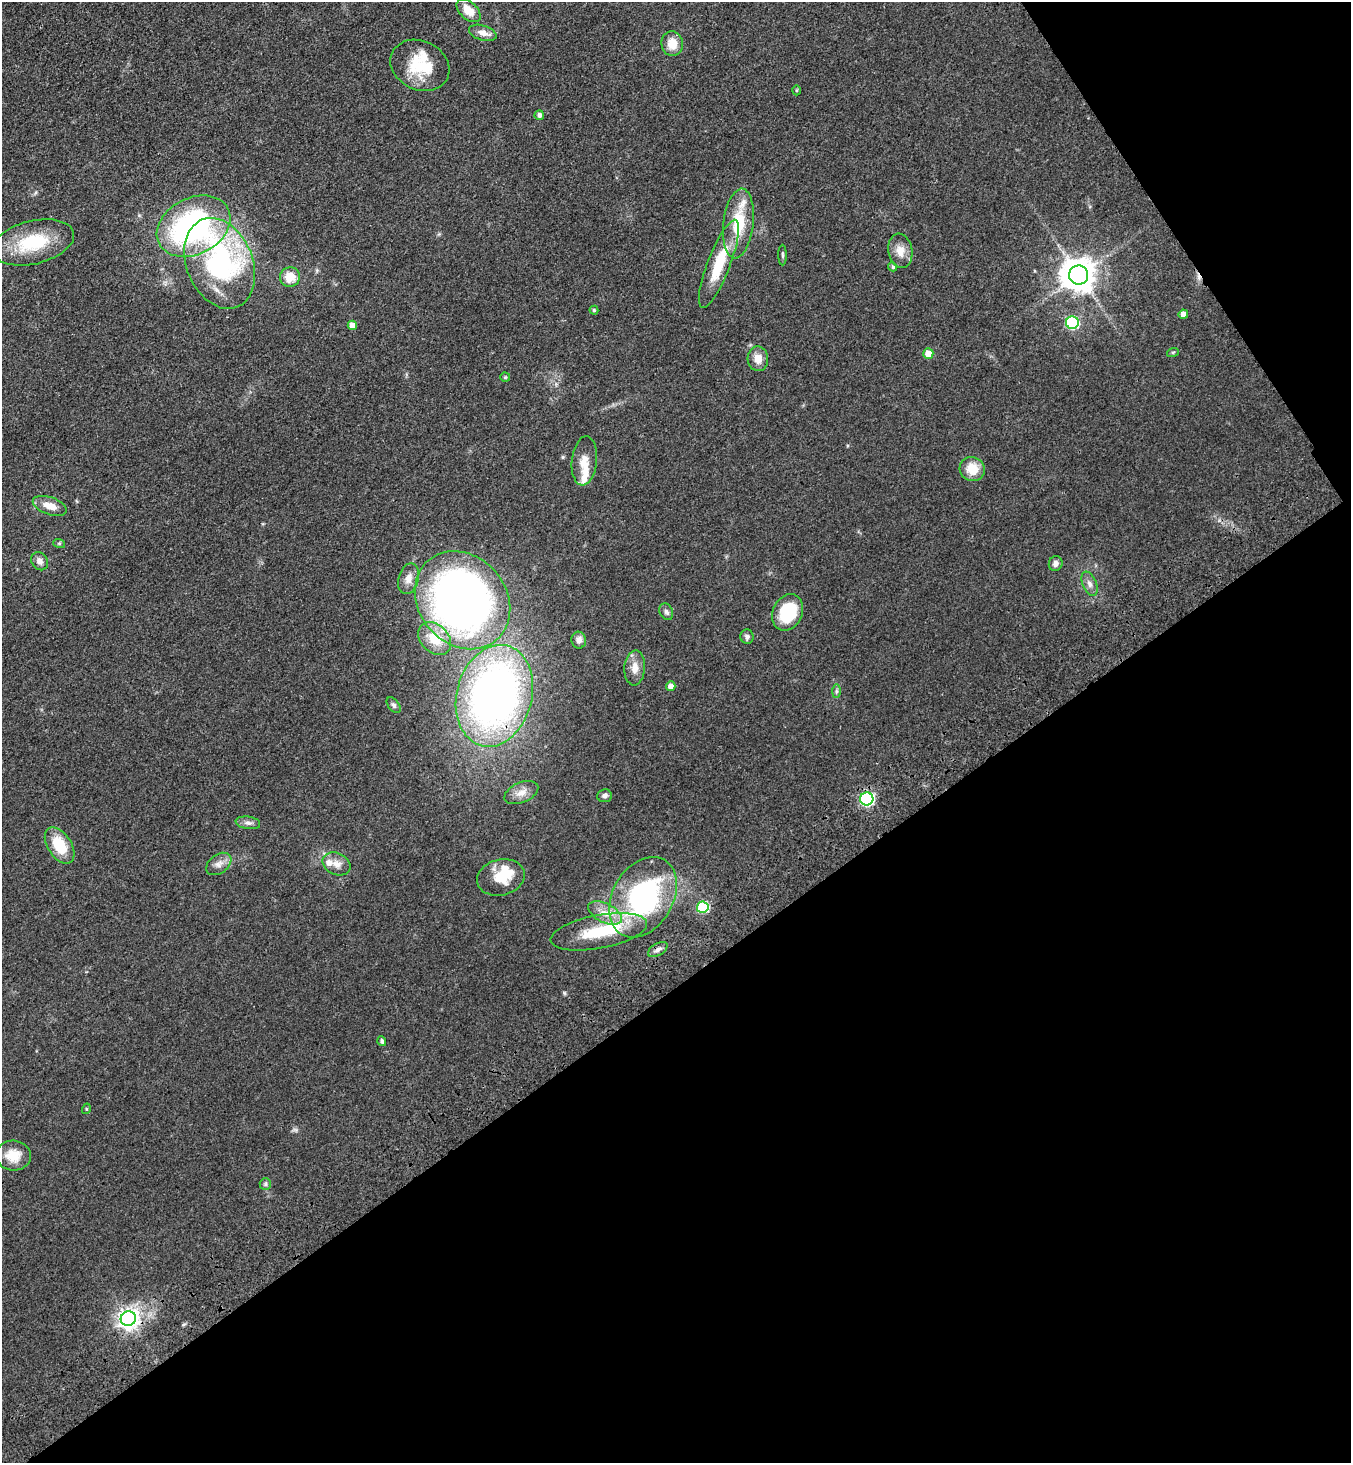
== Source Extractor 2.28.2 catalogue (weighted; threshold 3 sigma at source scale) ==
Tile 12 of 4 x 4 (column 4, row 3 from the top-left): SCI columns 4418-5766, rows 1563-3023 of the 6001 x 6046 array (HDU 1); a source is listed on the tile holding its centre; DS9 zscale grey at full resolution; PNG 1353 x 1465 px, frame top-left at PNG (2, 2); each listed source drawn as its Kron ellipse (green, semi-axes under 4 px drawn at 4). Shown black and unused: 37% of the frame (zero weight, under 3 of 4 exposures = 6% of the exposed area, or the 3 px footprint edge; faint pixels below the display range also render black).
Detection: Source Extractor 2.28.2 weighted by HDU 2 'WHT'; one run over the whole footprint, this tile lists its part. Background 0.0589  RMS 0.006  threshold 0.0272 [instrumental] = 3 sigma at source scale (4.5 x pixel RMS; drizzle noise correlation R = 1.50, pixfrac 1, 0.05/0.05 arcsec/px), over >= 5 px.
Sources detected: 67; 1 inside a brighter object's white glare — neither listed nor drawn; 5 inside a brighter listed object's ellipse — not listed separately; the other 61 listed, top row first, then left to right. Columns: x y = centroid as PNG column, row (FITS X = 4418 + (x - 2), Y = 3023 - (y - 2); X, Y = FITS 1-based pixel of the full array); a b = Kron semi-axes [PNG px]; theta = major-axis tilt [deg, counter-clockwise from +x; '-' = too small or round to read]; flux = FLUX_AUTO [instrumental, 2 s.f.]
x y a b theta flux
469 11 14 8 -43 8.4
483 33 14 7 -17 4.1
672 44 12 11 - 8.9
420 65 30 24 -25 26
796 90 5 3 - 0.63
539 115 5 4 - 2.1
738 223 35 15 83 25
194 226 39 28 27 130
33 242 42 21 13 32
900 251 17 12 -80 7
783 255 10 4 -89 1.1
220 263 47 33 -68 110
719 264 47 11 69 25
893 267 5 4 - 1.3
1079 275 9 9 - 1100
290 277 10 9 - 9.8
594 310 4 4 - 0.83
1183 314 4 4 - 4.8
1072 323 6 6 - 60
352 325 5 4 - 5
1173 352 6 4 19 0.71
928 353 5 5 - 8.7
758 359 12 10 -85 5.9
505 377 5 5 - 0.76
584 461 25 12 84 7.8
972 469 13 12 - 11
50 506 18 8 -19 7.1
59 543 6 4 -18 0.68
40 561 9 8 - 3.1
1056 564 7 6 - 2.5
409 579 16 10 74 4.9
1089 584 12 7 -66 3.1
463 600 52 44 -49 470
666 612 8 6 -61 1.8
788 612 19 14 64 29
747 637 7 6 - 1.6
435 639 18 14 -45 15
579 640 8 7 - 3.3
635 668 17 10 86 6.4
671 686 5 4 - 4.6
836 691 7 4 89 1.2
494 696 52 37 75 320
394 705 9 5 -52 1.4
521 793 18 10 22 6.3
605 796 7 6 - 2
867 799 6 6 - 97
248 823 12 6 -9 2.4
60 845 20 11 -57 19
219 864 14 9 36 4.1
337 864 15 11 -24 5
501 877 24 18 14 15
643 897 43 30 60 110
703 907 6 5 - 46
605 913 18 9 -27 7.9
599 932 49 16 11 31
658 949 11 6 32 2.4
382 1041 5 4 - 1.3
86 1109 5 3 - 0.58
13 1156 18 15 -5 11
265 1184 6 5 - 1.2
128 1319 7 7 - 350
Overlapping masked pixels (flux is a lower limit): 4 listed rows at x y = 494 696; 867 799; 599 932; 658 949